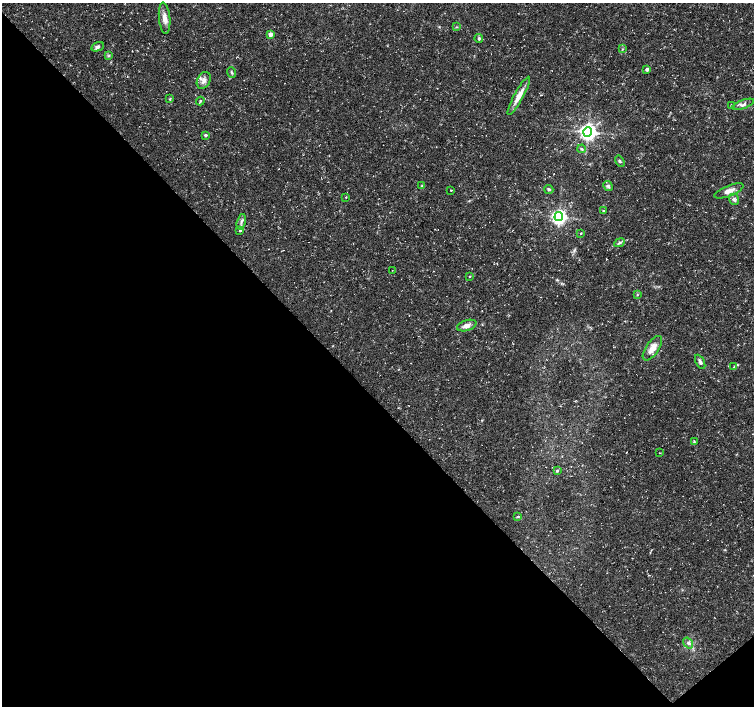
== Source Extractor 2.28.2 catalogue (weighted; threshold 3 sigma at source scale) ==
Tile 14 of 4 x 4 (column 2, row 4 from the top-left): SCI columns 1508-3011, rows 212-1618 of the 6018 x 5987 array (HDU 1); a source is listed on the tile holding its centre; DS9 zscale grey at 2 x 2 block average (1 PNG px = mean of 2 x 2 image px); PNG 756 x 708 px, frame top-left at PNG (2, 3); each listed source drawn as its Kron ellipse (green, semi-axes under 4 px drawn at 4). Shown black and unused: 45% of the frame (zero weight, under 3 of 5 exposures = <1% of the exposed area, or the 3 px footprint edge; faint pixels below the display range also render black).
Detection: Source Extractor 2.28.2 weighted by HDU 2 'WHT'; one run over the whole footprint, this tile lists its part. Background 0.0226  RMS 0.0035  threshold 0.0157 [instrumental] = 3 sigma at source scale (4.5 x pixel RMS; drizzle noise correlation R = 1.50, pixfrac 1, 0.0396/0.0396 arcsec/px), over >= 5 px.
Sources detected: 45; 1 coinciding with a brighter row at this scale — not listed separately; the other 44 listed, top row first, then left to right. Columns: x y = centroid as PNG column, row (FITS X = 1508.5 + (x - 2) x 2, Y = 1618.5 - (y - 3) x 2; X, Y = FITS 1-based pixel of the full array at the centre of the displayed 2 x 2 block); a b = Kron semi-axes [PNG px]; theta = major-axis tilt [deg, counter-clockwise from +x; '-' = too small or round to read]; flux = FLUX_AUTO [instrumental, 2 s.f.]
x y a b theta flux
165 18 16 5 -84 5.8
456 27 3 3 - 0.63
270 34 3 2 - 10
479 38 4 4 - 1.5
98 47 6 4 22 2.8
622 49 3 2 - 0.62
108 56 3 3 - 0.89
647 69 2 2 - 4.5
231 73 5 3 - 1.1
204 80 9 6 61 4.4
519 96 21 4 61 8.6
170 99 3 3 - 0.83
200 101 4 3 - 0.91
743 104 11 4 20 2.7
731 105 2 2 - 0.51
588 132 4 4 - 390
205 135 2 2 - 2.2
582 149 4 4 - 1.3
620 161 6 4 -59 1.3
422 185 3 3 - 0.69
608 186 5 4 - 1.8
549 189 4 3 - 1.6
451 190 3 2 - 0.46
729 191 15 5 22 5.7
346 197 3 2 - 0.45
734 199 6 5 - 2.2
603 211 3 3 - 0.66
559 217 4 4 - 280
241 222 8 3 74 2.1
240 230 4 3 - 1.2
581 233 3 2 - 0.7
619 243 5 3 - 1.6
392 270 2 2 - 0.25
470 276 3 2 - 0.51
637 295 3 3 - 0.56
467 326 10 5 17 4.5
652 348 14 6 55 8
700 362 8 3 -62 2.2
734 367 4 2 - 0.69
694 441 4 3 - 0.77
659 453 2 2 - 0.33
557 471 3 3 - 1.2
518 516 4 3 - 0.98
688 643 6 4 -55 2
Diffuse or blended objects may show on this block-average render without a row.